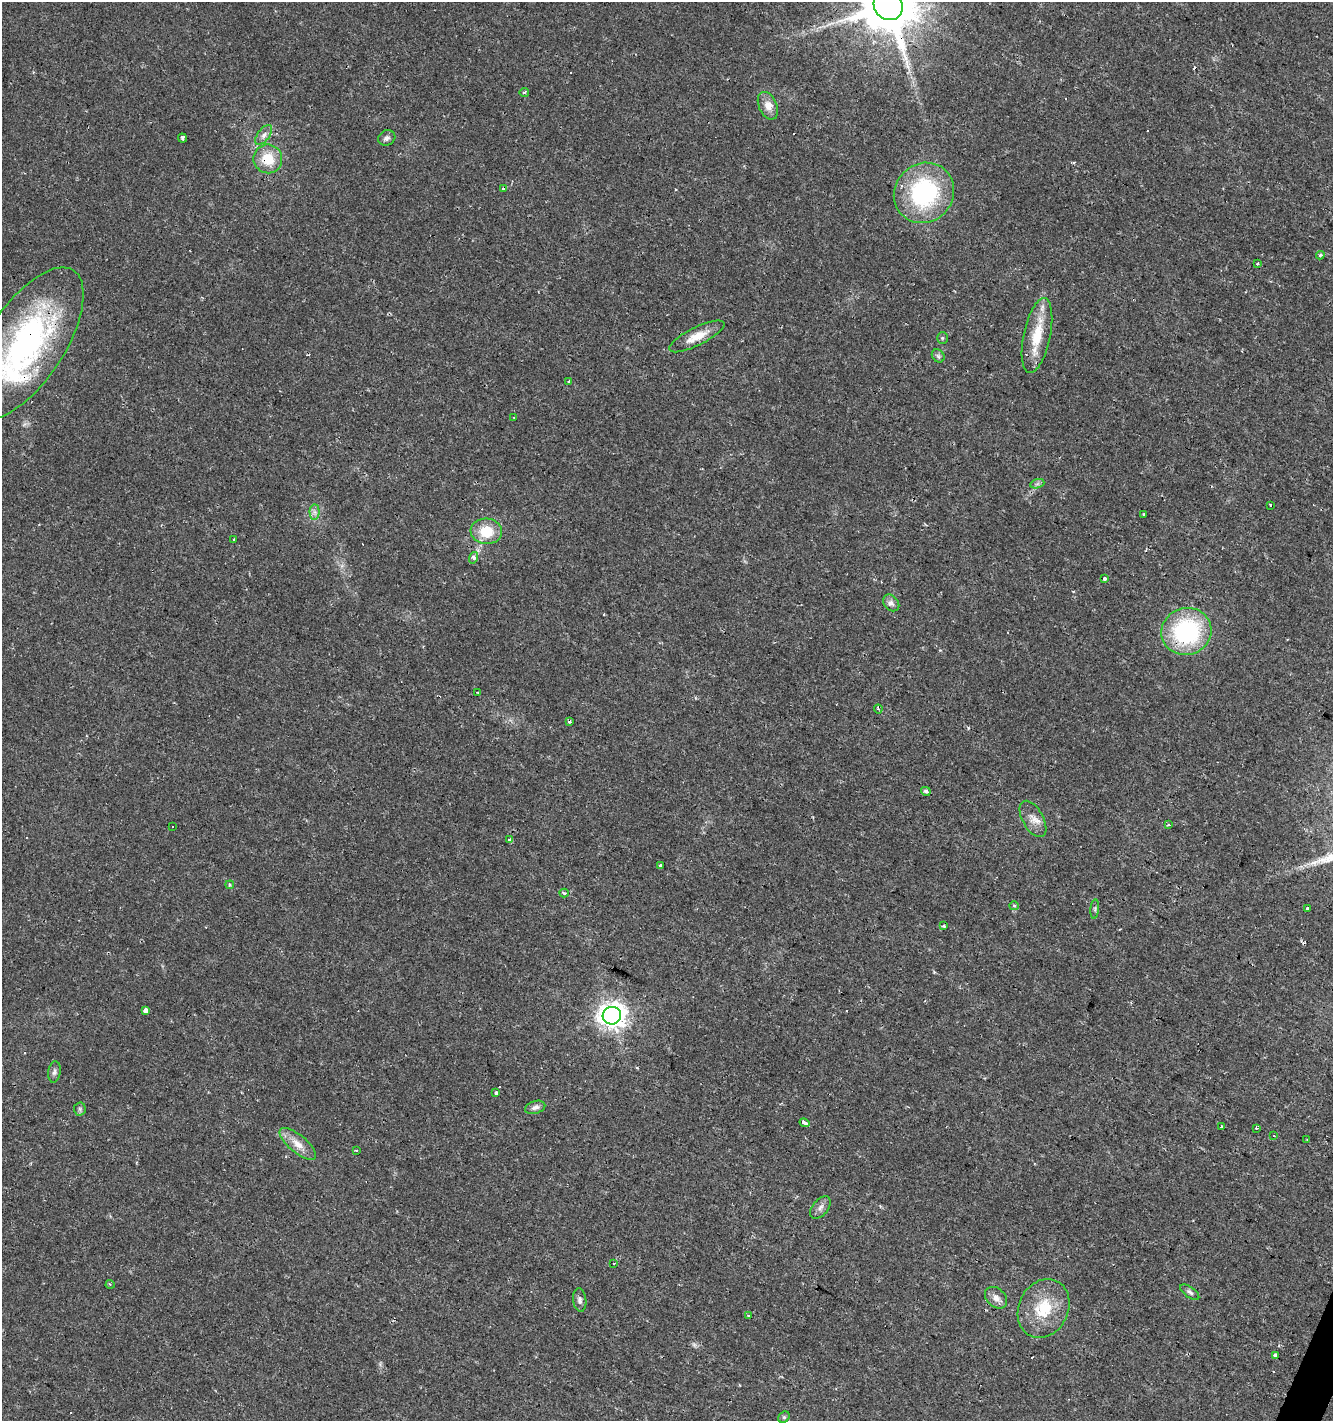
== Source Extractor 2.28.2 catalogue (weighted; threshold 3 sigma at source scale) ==
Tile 6 of 4 x 4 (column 2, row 2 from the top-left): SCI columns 1597-2927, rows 2838-4256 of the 5786 x 5675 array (HDU 1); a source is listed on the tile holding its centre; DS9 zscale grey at full resolution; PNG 1335 x 1423 px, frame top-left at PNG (2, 2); each listed source drawn as its Kron ellipse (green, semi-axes under 4 px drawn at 4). Shown black and unused: <1% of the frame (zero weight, under 2 of 3 exposures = <1% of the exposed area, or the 3 px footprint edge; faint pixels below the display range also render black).
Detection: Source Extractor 2.28.2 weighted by HDU 2 'WHT'; one run over the whole footprint, this tile lists its part. Background 0.0182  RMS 0.0035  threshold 0.0157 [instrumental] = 3 sigma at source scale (4.5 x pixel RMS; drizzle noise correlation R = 1.50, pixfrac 1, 0.0396/0.0396 arcsec/px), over >= 5 px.
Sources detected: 84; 16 cosmic-ray / hot-pixel residue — neither listed nor drawn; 2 inside a brighter listed object's ellipse — not listed separately; the other 66 listed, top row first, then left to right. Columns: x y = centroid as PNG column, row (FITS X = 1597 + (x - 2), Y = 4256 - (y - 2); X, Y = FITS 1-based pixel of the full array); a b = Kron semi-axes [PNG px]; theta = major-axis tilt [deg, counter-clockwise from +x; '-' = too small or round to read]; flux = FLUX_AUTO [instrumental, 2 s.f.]
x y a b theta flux
888 5 15 14 - 2800
524 92 5 4 - 0.72
768 106 15 9 -66 3.3
264 135 11 6 53 1.6
182 138 4 3 - 1.1
387 138 9 7 27 1.4
268 159 14 14 - 8.8
503 188 3 3 - 0.76
924 193 31 29 45 42
1320 255 4 4 - 0.79
1258 264 3 3 - 0.74
1037 335 38 13 78 12
697 336 30 9 27 5.7
942 338 6 5 - 0.49
26 343 87 38 57 94
938 356 7 5 -46 0.83
569 381 3 2 - 0.34
514 417 3 2 - 0.54
1037 484 7 4 18 0.77
1270 505 3 3 - 4.7
314 512 7 5 -89 1.2
1143 514 3 3 - 0.51
486 531 16 12 -5 9.2
234 539 3 3 - 1.2
473 558 6 4 73 1.9
1104 579 4 3 - 2.9
891 603 9 7 -47 1.4
1186 631 25 23 18 41
478 693 4 3 - 0.81
878 709 4 4 - 0.49
570 721 3 3 - 0.79
926 791 5 4 - 0.84
1033 819 20 10 -60 3.5
1168 824 3 3 - 1.5
172 827 3 2 - 0.42
510 840 4 3 - 2.1
661 865 3 3 - 3.9
230 885 4 3 - 0.5
564 893 4 3 - 0.77
1014 906 5 4 - 0.51
1308 908 4 3 - 4.3
1095 909 10 4 86 0.72
944 926 3 3 - 0.69
146 1010 4 4 - 7.6
612 1016 9 9 - 340
54 1072 11 6 82 1.2
496 1092 4 3 - 0.87
535 1107 10 6 18 1.4
80 1109 6 6 - 0.73
804 1123 5 3 - 4.3
1221 1127 3 3 - 1.5
1256 1128 4 3 - 0.37
1274 1135 3 2 - 0.38
1307 1139 3 2 - 0.27
298 1144 22 8 -40 4.3
356 1150 4 2 - 0.32
820 1207 13 7 51 1.8
614 1263 2 2 - 0.31
110 1284 4 3 - 0.33
1190 1292 11 5 -37 0.97
996 1298 12 9 -42 2.5
580 1300 12 6 -82 1.3
1044 1308 30 24 64 14
748 1316 3 3 - 1.8
1275 1355 4 3 - 2.3
784 1417 6 5 - 0.63
Overlapping masked pixels (flux is a lower limit): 5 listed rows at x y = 888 5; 268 159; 26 343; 473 558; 1186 631
Isophote crosses this tile's border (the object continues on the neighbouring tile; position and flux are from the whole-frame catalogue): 2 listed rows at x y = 888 5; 26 343